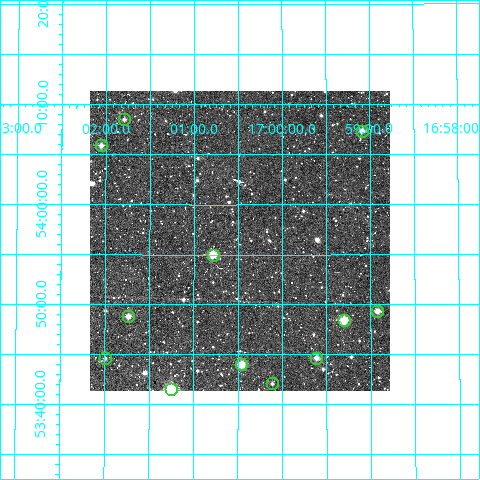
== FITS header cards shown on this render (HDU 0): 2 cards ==
NAXIS1  =                  300
NAXIS2  =                  300

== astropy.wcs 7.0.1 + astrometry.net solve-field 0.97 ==
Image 300 x 300 px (HDU 0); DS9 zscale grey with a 90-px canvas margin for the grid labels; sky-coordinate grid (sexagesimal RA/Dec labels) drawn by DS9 from the SOLVED WCS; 12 Tycho-2 reference stars matched to detected sources circled (green)
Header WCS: RA---TAN/DEC--TAN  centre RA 17:00:29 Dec +53:56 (255.12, +53.94 deg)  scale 6 arcsec/px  FOV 30.0' x 30.0'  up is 0 deg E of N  parity normal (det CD < 0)
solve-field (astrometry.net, Tycho-2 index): VERIFIED the header's WCS against the Tycho-2 star catalogue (verified at 2 index scales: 11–12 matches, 0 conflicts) and refined it, rather than solving blind
Solved WCS: RA---TAN-SIP/DEC--TAN-SIP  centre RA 17:00:29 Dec +53:56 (255.12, +53.94 deg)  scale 6 arcsec/px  FOV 30.0' x 30.0'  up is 0 deg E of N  parity normal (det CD < 0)
The solver's refit moves the header's centre by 0.41 arcsec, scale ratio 0.9993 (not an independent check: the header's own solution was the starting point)
Tycho-2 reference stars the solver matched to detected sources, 12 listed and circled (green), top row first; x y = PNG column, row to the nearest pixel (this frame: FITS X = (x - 90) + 1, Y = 300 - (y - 91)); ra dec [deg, ICRS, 3 dp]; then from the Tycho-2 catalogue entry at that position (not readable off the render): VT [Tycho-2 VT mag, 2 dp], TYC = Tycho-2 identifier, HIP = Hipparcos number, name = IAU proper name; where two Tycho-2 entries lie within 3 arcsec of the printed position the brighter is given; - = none
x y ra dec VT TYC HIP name
124 119 255.449 +54.141 11.89 3886-641-1 - -
362 131 254.773 +54.123 11.10 3886-162-1 - -
101 145 255.513 +54.099 11.00 3886-944-1 - -
213 255 255.196 +53.917 9.84 3886-386-1 - -
377 311 254.731 +53.822 11.22 3886-408-1 - -
128 316 255.433 +53.814 10.98 3886-1000-1 - -
344 320 254.825 +53.807 9.89 3886-671-1 - -
105 358 255.499 +53.743 12.16 3886-581-1 - -
316 358 254.903 +53.745 11.53 3886-265-1 - -
241 364 255.115 +53.734 10.16 3886-1179-1 - -
272 383 255.029 +53.702 12.00 3886-550-1 - -
171 389 255.313 +53.692 8.61 3886-559-1 83287 -